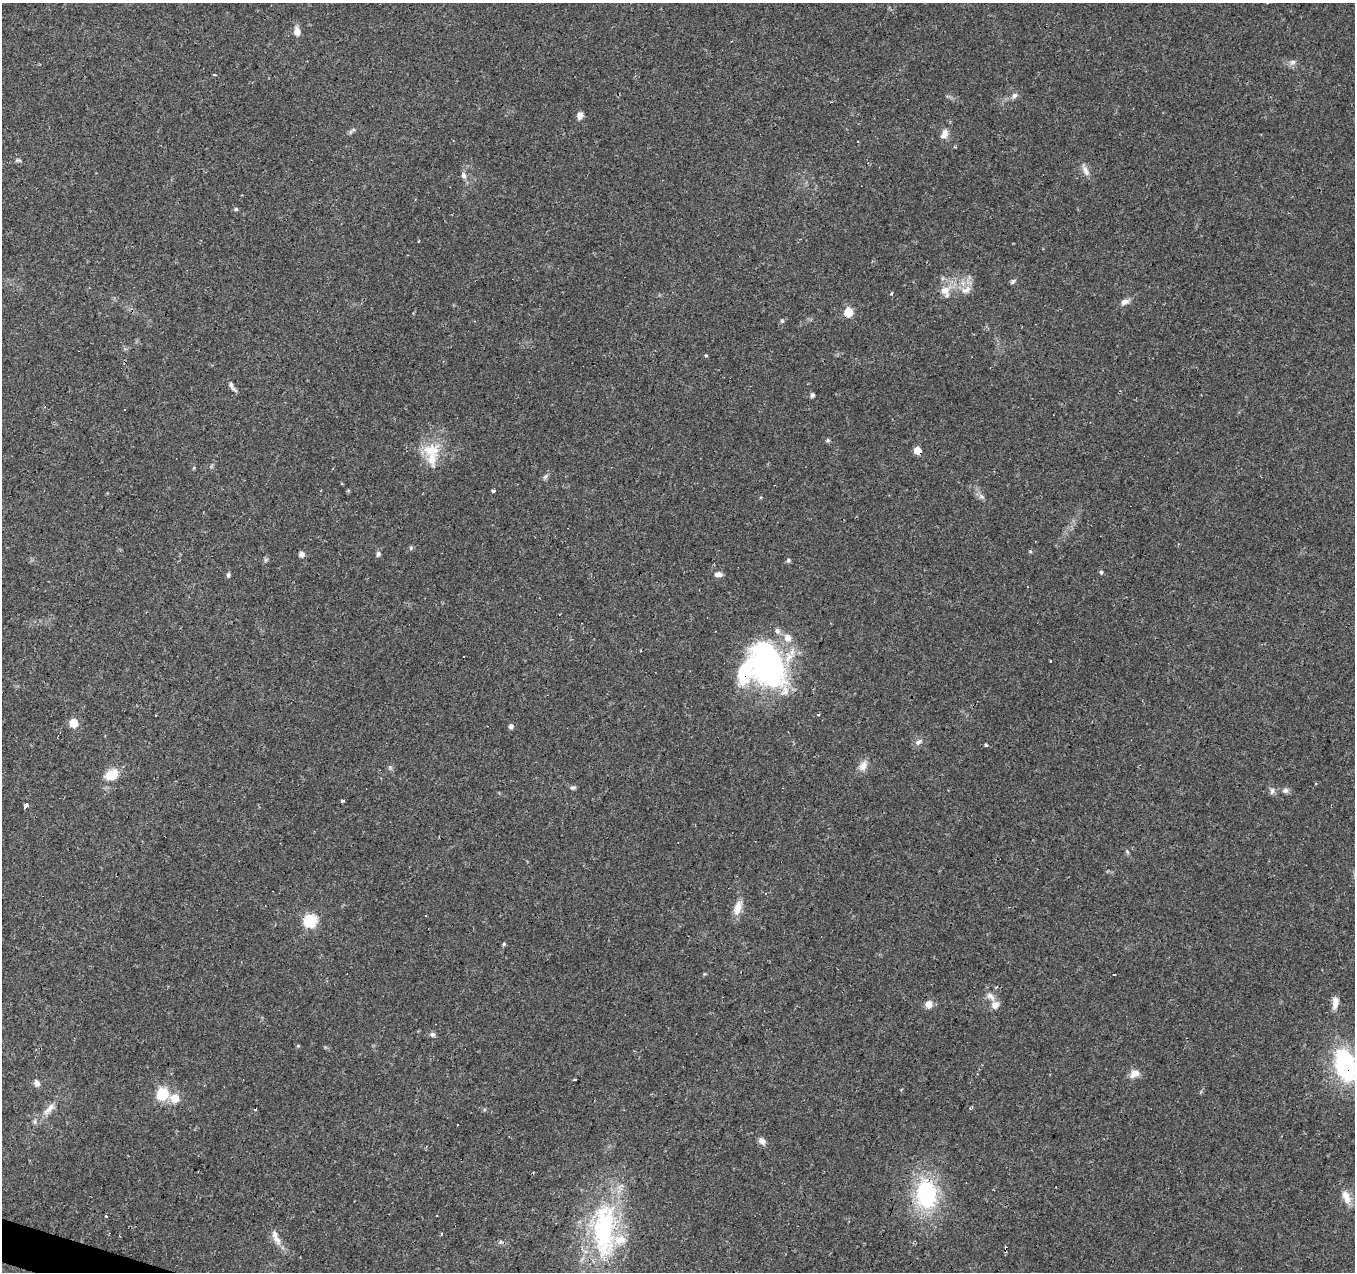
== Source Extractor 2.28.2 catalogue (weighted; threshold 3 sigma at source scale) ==
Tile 7 of 4 x 4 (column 3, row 2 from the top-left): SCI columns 2706-4058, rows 2752-4021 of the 5415 x 5566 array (HDU 1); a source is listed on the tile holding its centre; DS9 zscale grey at full resolution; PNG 1357 x 1274 px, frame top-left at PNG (2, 3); no overlay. Shown black and unused: <1% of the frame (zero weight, under 2 of 3 exposures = <1% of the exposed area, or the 3 px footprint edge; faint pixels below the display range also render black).
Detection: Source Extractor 2.28.2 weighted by HDU 2 'WHT'; one run over the whole footprint, this tile lists its part. Background 0.0886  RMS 0.0067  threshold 0.0302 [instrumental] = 3 sigma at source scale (4.5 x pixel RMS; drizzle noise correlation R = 1.50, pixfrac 1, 0.0396/0.0396 arcsec/px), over >= 5 px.
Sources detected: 90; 10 cosmic-ray / hot-pixel residue — not listed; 7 inside a brighter listed object's ellipse — not listed separately; the other 73 listed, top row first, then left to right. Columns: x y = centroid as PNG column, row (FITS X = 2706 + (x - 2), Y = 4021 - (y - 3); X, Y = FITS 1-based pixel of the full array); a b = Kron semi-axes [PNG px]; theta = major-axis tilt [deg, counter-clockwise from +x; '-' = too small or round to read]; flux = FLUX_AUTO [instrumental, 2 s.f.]
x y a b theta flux
297 31 11 7 -80 4.6
1293 62 9 6 2 2.3
214 74 3 3 - 1.7
1014 96 9 6 57 2.2
580 116 9 7 64 3.3
944 134 13 9 64 4.5
18 160 9 5 -5 1.2
1085 171 16 7 -64 4.1
464 175 8 7 - 2.4
236 209 5 4 - 1.4
419 241 3 2 - 1
1013 281 8 4 62 1.3
945 290 18 11 35 8.7
966 290 16 8 16 5.3
892 294 4 3 - 1.1
1125 302 11 6 23 3.4
848 312 6 5 - 25
782 320 5 5 - 0.94
706 356 3 3 - 2.8
232 386 13 5 -62 2.5
812 395 4 4 - 2
124 410 2 2 - 0.59
828 440 5 5 - 1.1
431 450 26 15 7 17
917 451 5 5 - 12
545 477 9 4 55 1.5
493 491 3 3 - 4.6
981 496 8 5 -32 1.8
411 548 6 4 89 0.9
301 554 5 5 - 3.5
378 554 6 6 - 1.9
788 560 5 5 - 1.3
1101 572 5 4 - 1
718 574 10 6 -1 2.9
228 575 7 5 80 1.3
787 638 11 10 - 5.8
767 664 47 29 -71 170
73 723 5 5 - 19
511 726 6 6 - 1.8
918 742 10 6 40 2.3
986 745 4 3 - 0.89
863 766 15 10 63 4.9
111 775 19 12 28 12
573 788 8 4 -11 1.4
1285 790 8 7 - 2
1272 791 9 5 76 1.9
342 801 4 3 - 0.87
26 805 4 3 - 21
738 908 19 9 75 7.9
426 916 3 3 - 1.3
310 921 6 6 - 88
504 944 5 4 - 1
991 996 15 8 -39 4.3
1335 1003 16 7 88 5.4
929 1004 9 8 - 5
995 1005 11 10 - 4.5
432 1034 7 6 - 1.8
298 1046 4 4 - 0.73
1345 1065 26 15 -74 95
1134 1073 12 9 33 5.4
575 1079 3 2 - 0.95
37 1083 8 6 -62 2.9
163 1094 6 6 - 71
175 1098 7 7 - 12
970 1108 4 4 - 1
49 1109 23 8 46 6.6
457 1125 3 3 - 1.8
762 1141 10 7 -33 3
926 1194 39 27 -85 60
1346 1197 19 10 -65 7.4
604 1230 84 32 90 100
275 1234 26 8 -70 5.4
441 1234 3 2 - 0.75
Overlapping masked pixels (flux is a lower limit): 5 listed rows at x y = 848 312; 917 451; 1345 1065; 926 1194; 604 1230
Isophote crosses this tile's border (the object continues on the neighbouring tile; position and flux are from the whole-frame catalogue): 2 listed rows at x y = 1345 1065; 604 1230